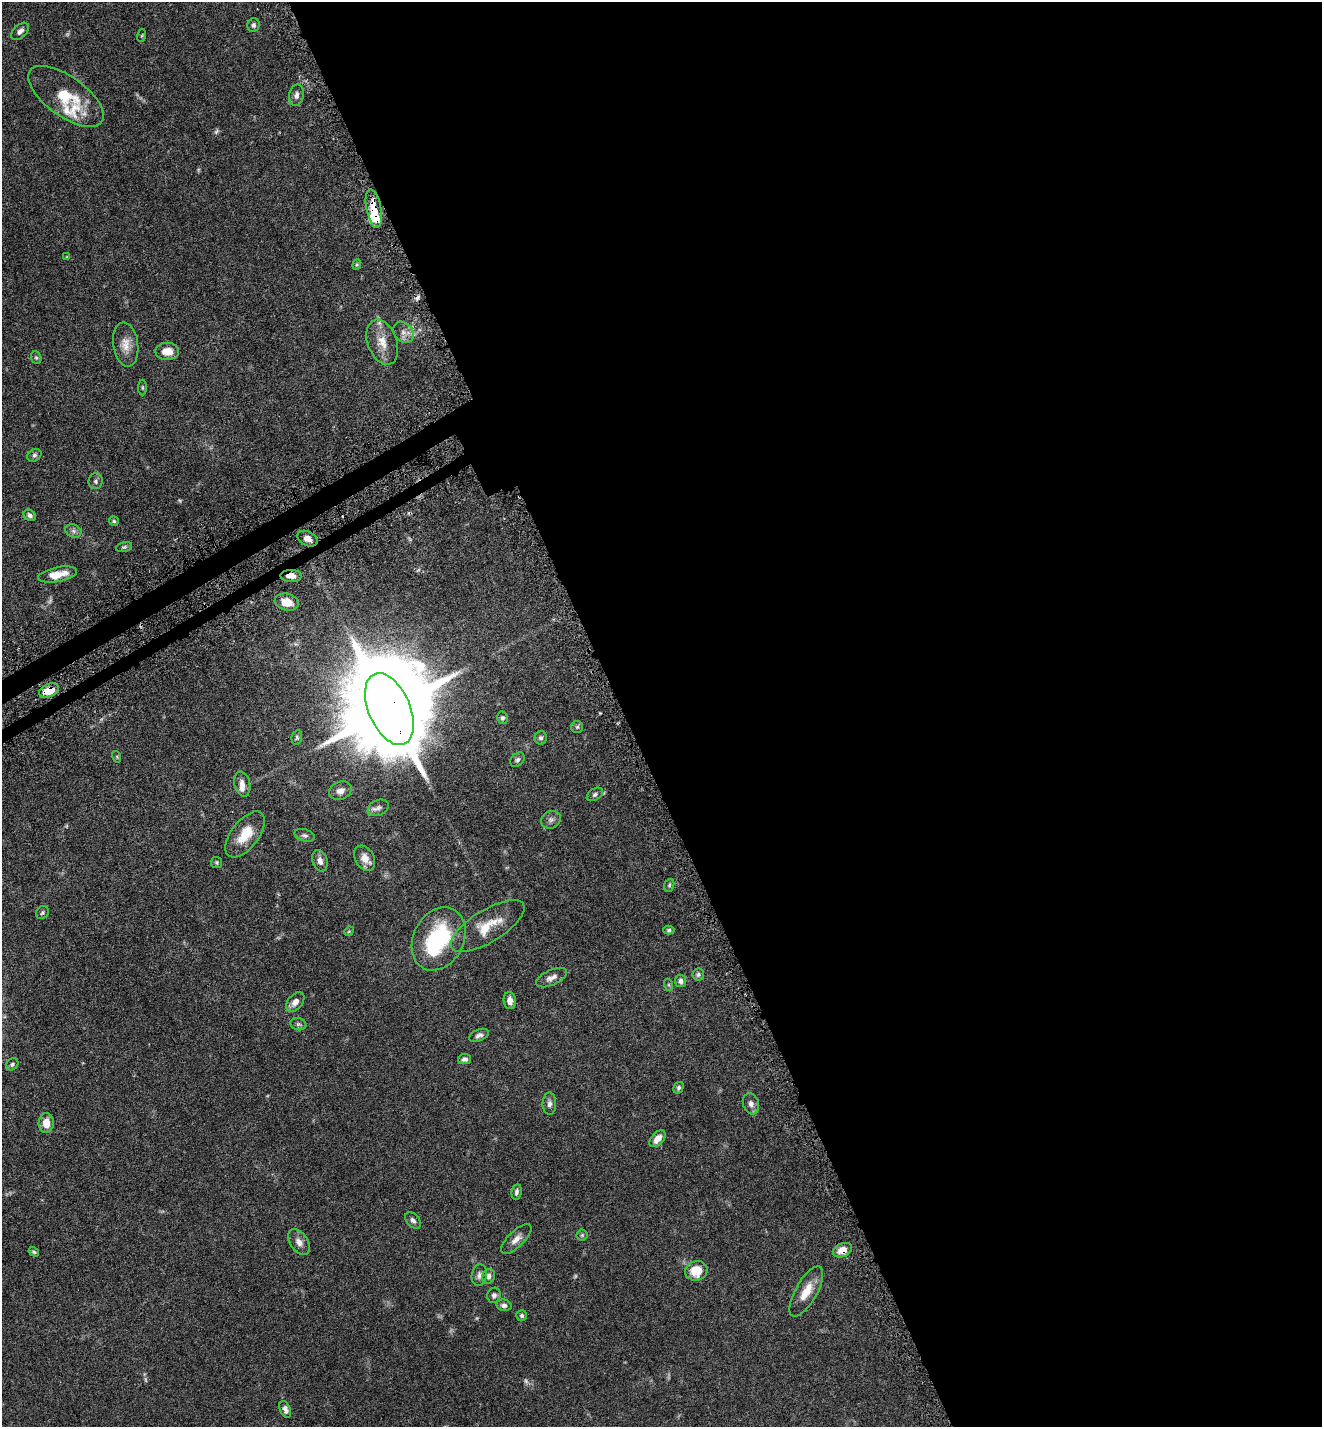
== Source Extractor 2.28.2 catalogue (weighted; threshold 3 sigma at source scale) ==
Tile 8 of 4 x 4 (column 4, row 2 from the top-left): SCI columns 4153-5472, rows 2914-4338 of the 5808 x 5823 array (HDU 1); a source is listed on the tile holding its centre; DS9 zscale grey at full resolution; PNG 1324 x 1429 px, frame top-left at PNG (2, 2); each listed source drawn as its Kron ellipse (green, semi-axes under 4 px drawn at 4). Shown black and unused: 54% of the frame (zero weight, under 5 of 9 exposures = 4% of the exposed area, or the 3 px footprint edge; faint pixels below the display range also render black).
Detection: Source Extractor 2.28.2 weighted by HDU 2 'WHT'; one run over the whole footprint, this tile lists its part. Background 0.0708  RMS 0.0023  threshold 0.00954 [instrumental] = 3 sigma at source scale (4.09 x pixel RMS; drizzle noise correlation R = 1.36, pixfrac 0.8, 0.05/0.05 arcsec/px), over >= 5 px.
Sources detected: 98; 10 too faint to see at this stretch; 1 inside a brighter object's white glare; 3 cosmic-ray / hot-pixel residue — neither listed nor drawn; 6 inside a brighter listed object's ellipse — not listed separately; the other 78 listed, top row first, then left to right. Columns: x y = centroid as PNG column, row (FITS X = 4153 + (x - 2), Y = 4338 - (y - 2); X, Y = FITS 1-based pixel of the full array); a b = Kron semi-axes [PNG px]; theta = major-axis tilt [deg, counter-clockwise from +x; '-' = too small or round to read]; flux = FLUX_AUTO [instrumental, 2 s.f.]
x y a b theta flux
253 25 7 6 - 0.51
20 31 10 6 43 0.83
142 36 6 3 71 0.19
296 95 11 7 79 0.88
66 96 44 20 -36 8.1
374 209 19 7 -80 3.8
67 257 4 4 - 0.2
357 265 5 4 - 0.24
403 332 12 9 -50 1.2
382 342 23 14 -69 3.4
126 345 22 12 -81 2.5
167 351 11 8 0 2.4
36 358 6 5 - 0.31
142 388 8 4 -89 0.26
34 455 7 6 - 0.49
96 481 8 7 - 0.53
30 515 6 5 - 0.57
114 521 5 5 - 0.28
73 531 8 6 -21 0.66
307 539 10 7 -27 1.4
124 547 8 5 15 0.38
58 575 20 7 11 3
291 576 10 6 -1 2
287 602 12 8 -15 2.9
49 690 10 6 24 3.3
389 709 38 20 -67 5400
502 718 6 5 - 0.41
577 727 6 6 - 0.33
297 737 7 5 79 0.38
541 738 6 6 - 0.5
117 757 6 3 -73 0.21
517 760 8 6 47 0.59
242 784 13 8 -76 1.4
340 791 12 9 22 1.3
595 794 9 5 33 0.53
378 808 11 7 25 0.83
551 820 10 8 30 0.86
245 834 27 13 53 4.6
305 835 10 6 -17 0.56
365 858 13 9 -60 1.9
320 861 11 7 -74 1
217 862 5 5 - 0.32
669 885 6 5 - 0.33
42 913 7 6 - 0.38
488 926 42 16 32 6.1
669 930 5 4 - 0.33
349 931 5 4 - 0.21
439 939 33 25 63 18
698 975 6 6 - 0.42
552 978 17 7 24 1.2
680 981 6 5 - 0.65
669 985 6 4 -72 0.31
510 1000 8 6 -86 1.4
295 1002 11 7 48 1.3
298 1024 8 6 -14 0.45
479 1035 10 5 22 0.66
465 1059 7 5 11 0.58
12 1064 7 5 42 0.38
678 1088 6 4 60 0.4
549 1104 11 7 89 0.78
751 1104 11 8 -71 1.1
46 1123 10 7 89 2.4
657 1139 10 6 47 1.8
516 1192 8 5 81 0.54
413 1220 9 6 -49 0.66
582 1235 5 5 - 0.32
516 1239 19 8 44 1.6
299 1242 14 9 -57 1.4
842 1250 10 7 22 2.5
34 1252 5 4 - 0.31
696 1271 11 9 13 4.5
479 1275 11 7 79 0.81
489 1276 7 6 - 0.8
806 1292 28 10 60 3.8
494 1295 8 6 72 0.57
504 1305 7 5 -9 0.66
522 1316 5 5 - 0.37
285 1409 9 5 -68 0.74
Overlapping masked pixels (flux is a lower limit): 6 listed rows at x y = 374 209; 307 539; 291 576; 49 690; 389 709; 842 1250